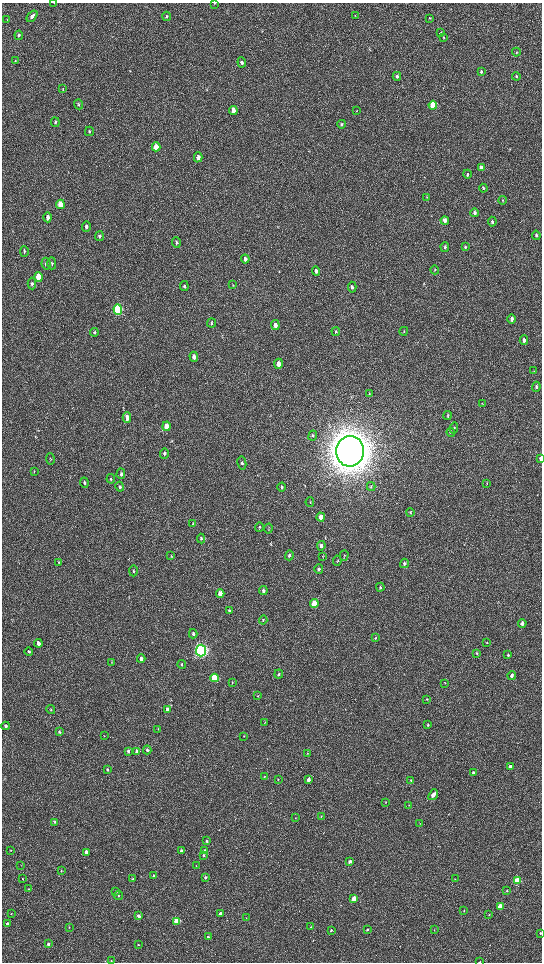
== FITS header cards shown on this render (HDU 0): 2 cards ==
NAXIS1  =                 1080 / length of data axis 1
NAXIS2  =                 1920 / length of data axis 2

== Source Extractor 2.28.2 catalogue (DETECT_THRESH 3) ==
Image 1080 x 1920 px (HDU 0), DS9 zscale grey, zoomed out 1/2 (1 PNG px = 2 x 2 image px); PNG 544 x 964 px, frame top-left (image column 1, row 1919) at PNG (2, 3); each listed source drawn as its Kron ellipse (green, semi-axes under 4 px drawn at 4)
Background 514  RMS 35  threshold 104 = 3 sigma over >= 5 px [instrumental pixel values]
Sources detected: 198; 2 cannot appear on this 1/2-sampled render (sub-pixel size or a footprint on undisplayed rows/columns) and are neither listed nor drawn; the other 196 listed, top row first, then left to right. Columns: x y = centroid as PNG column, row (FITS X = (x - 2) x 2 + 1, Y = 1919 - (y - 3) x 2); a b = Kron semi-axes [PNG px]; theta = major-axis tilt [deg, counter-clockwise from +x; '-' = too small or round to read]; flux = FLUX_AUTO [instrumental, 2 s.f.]
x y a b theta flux
54 3 3 2 - 2.1e+03
215 3 3 3 - 4.6e+03
355 15 3 2 - 3.0e+03
32 16 6 4 51 2.2e+04
167 16 5 3 - 7.8e+03
430 18 3 3 - 5.0e+03
7 20 3 2 - 3.5e+03
441 32 3 3 - 4.2e+03
19 35 5 4 - 1.3e+04
444 38 3 3 - 4.3e+03
516 52 4 2 - 4.6e+03
15 61 4 3 - 5.7e+03
242 62 5 4 - 1.6e+04
481 72 4 3 - 1.2e+04
397 76 4 3 - 1.4e+04
516 76 4 3 - 1.0e+04
63 89 4 2 - 3.4e+03
79 104 5 3 - 8.6e+03
433 105 4 3 - 3.7e+05
233 111 4 3 - 6.5e+04
356 111 3 2 - 3.6e+03
55 122 5 4 - 1.2e+04
342 124 4 3 - 7.0e+03
89 131 5 3 - 7.2e+03
156 147 4 3 - 1.2e+05
198 157 5 4 - 3.6e+04
481 168 4 3 - 6.2e+04
467 174 4 3 - 8.4e+03
483 188 4 3 - 8.2e+03
427 197 3 3 - 4.6e+03
503 200 4 2 - 5.2e+03
60 204 4 3 - 1.6e+05
475 213 4 3 - 2.4e+04
48 217 5 3 - 2.8e+04
445 221 4 3 - 4.1e+04
492 222 5 4 - 1.2e+04
86 227 5 4 - 1.7e+04
536 235 4 3 - 1.2e+04
99 236 5 4 - 1.1e+04
176 242 5 4 - 1.2e+04
445 247 5 3 - 1.1e+04
465 247 4 3 - 8.8e+03
24 251 5 3 - 1.1e+04
245 259 4 3 - 3.0e+04
52 263 6 4 -89 9.5e+03
46 264 6 4 -82 1.4e+04
435 270 4 3 - 6.2e+03
316 271 5 3 - 2.3e+04
38 277 5 3 - 3.1e+05
32 284 6 4 -89 1.4e+04
233 285 4 2 - 3.8e+03
184 286 5 3 - 1.1e+04
352 287 5 4 - 1.5e+04
118 310 5 4 - 1.0e+06
512 319 4 3 - 2.7e+04
212 323 4 3 - 8.1e+03
275 325 5 4 - 3.6e+04
404 331 4 3 - 5.7e+03
94 332 4 3 - 1.1e+04
336 332 4 3 - 6.5e+03
524 340 4 3 - 2.9e+04
194 357 5 4 - 3.4e+04
279 364 5 4 - 5.0e+04
534 371 3 2 - 3.1e+03
536 387 5 3 - 1.2e+04
369 394 3 2 - 3.9e+03
482 403 4 2 - 3.9e+03
447 415 4 2 - 5.1e+03
127 418 5 4 - 4.3e+04
166 426 5 3 - 1.2e+05
454 428 5 3 - 6.7e+03
451 432 4 3 - 5.1e+03
313 436 5 4 - 9.8e+03
350 451 15 14 - 2.3e+07
164 453 5 3 - 1.5e+04
50 459 5 3 - 6.1e+03
541 459 4 2 - 5.8e+04
242 463 6 4 -79 1.3e+04
34 471 3 3 - 3.5e+03
121 474 5 4 - 1.4e+04
111 479 4 3 - 5.9e+03
84 483 5 3 - 1.1e+04
487 483 4 2 - 3.1e+03
371 486 4 3 - 6.3e+03
120 487 5 4 - 1.2e+04
281 487 4 3 - 9.1e+03
310 502 5 3 - 6.2e+03
410 512 4 3 - 5.6e+03
321 517 4 3 - 7.1e+04
193 523 4 3 - 6.1e+03
259 527 4 3 - 6.2e+03
268 529 5 2 - 5.5e+03
201 539 5 3 - 7.9e+03
321 546 5 3 - 2.2e+04
289 555 5 4 - 1.2e+04
171 556 3 3 - 4.4e+03
344 556 5 2 - 5.4e+03
323 557 3 2 - 3.7e+03
337 561 5 3 - 6.6e+03
58 562 3 3 - 4.1e+03
404 563 5 4 - 1.6e+04
319 569 5 4 - 1.5e+04
133 571 6 4 89 8.8e+03
380 587 4 3 - 8.9e+03
263 591 4 3 - 1.4e+04
220 594 4 3 - 7.8e+04
314 604 4 3 - 2.0e+05
229 611 4 3 - 1.1e+04
263 620 4 3 - 6.1e+03
522 623 4 3 - 2.6e+04
193 634 5 3 - 1.7e+04
375 638 4 3 - 5.0e+03
38 643 4 3 - 4.2e+04
487 643 3 2 - 2.3e+03
29 651 4 3 - 8.5e+03
201 651 6 5 - 3.2e+06
477 653 3 2 - 5.8e+03
508 655 3 2 - 1.1e+04
141 659 4 3 - 3.3e+04
112 662 3 3 - 4.1e+03
182 664 4 3 - 7.8e+03
279 674 4 3 - 9.7e+03
512 676 4 3 - 1.8e+04
215 678 4 3 - 4.7e+05
232 682 3 3 - 4.2e+03
445 683 3 2 - 3.7e+03
258 696 3 2 - 3.2e+03
427 699 3 3 - 5.4e+03
51 709 4 3 - 7.4e+03
167 709 4 3 - 3.6e+04
265 722 3 1 - 2.4e+03
428 725 3 3 - 7.0e+03
6 726 4 3 - 1.6e+04
158 729 3 2 - 3.0e+03
59 732 4 3 - 8.5e+03
104 736 4 1 - 3.0e+03
244 736 3 2 - 3.7e+03
147 750 4 3 - 1.2e+04
128 751 4 3 - 1.3e+04
137 751 4 3 - 2.2e+04
307 753 3 3 - 3.8e+03
510 767 4 3 - 3.6e+04
107 769 4 3 - 9.2e+03
473 773 4 3 - 1.3e+04
264 777 3 3 - 4.7e+03
278 780 3 2 - 2.9e+03
308 780 4 3 - 2.8e+04
411 780 4 3 - 6.5e+03
433 795 6 3 52 6.6e+04
386 802 3 2 - 3.5e+03
409 805 3 2 - 4.0e+03
321 816 4 2 - 5.1e+03
295 818 3 2 - 2.9e+03
55 822 3 3 - 7.8e+03
420 823 3 2 - 3.4e+03
207 841 3 3 - 8.9e+03
10 850 3 2 - 3.3e+03
181 851 3 3 - 1.8e+04
205 851 3 3 - 8.5e+03
86 852 3 3 - 6.2e+04
204 855 3 3 - 8.1e+03
350 861 3 3 - 2.1e+04
21 865 3 2 - 2.2e+03
196 865 2 2 - 2.6e+03
61 870 3 2 - 3.8e+03
153 876 3 2 - 6.3e+03
205 877 3 3 - 1.3e+04
22 879 2 2 - 4.5e+03
133 879 3 3 - 6.5e+03
455 879 3 2 - 2.5e+03
517 880 3 3 - 4.8e+05
28 889 4 2 - 4.2e+03
507 890 3 3 - 5.4e+03
116 892 3 3 - 4.7e+03
118 895 4 3 - 9.2e+03
354 899 3 3 - 1.1e+05
500 906 3 3 - 1.3e+05
464 911 3 2 - 5.3e+03
11 914 3 2 - 3.8e+03
220 914 3 3 - 2.7e+04
489 915 3 2 - 3.3e+03
139 916 3 3 - 2.8e+04
246 918 3 2 - 4.1e+03
177 921 3 3 - 4.0e+05
7 924 3 3 - 1.8e+04
69 927 3 2 - 2.5e+03
311 927 3 2 - 5.7e+03
331 930 3 2 - 1.2e+04
367 930 3 3 - 8.6e+03
434 930 3 2 - 3.8e+03
540 933 2 2 - 9.6e+03
208 936 3 3 - 7.7e+03
48 944 2 2 - 1.4e+04
138 945 3 2 - 5.3e+03
111 961 3 2 - 3.7e+03
479 962 2 1 - 2.1e+03
At the frame edge (FLAGS 8, measured only in part): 5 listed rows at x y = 54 3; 215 3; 541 459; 540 933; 479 962
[2 sub-pixel or undisplayed-footprint detections neither listed nor drawn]